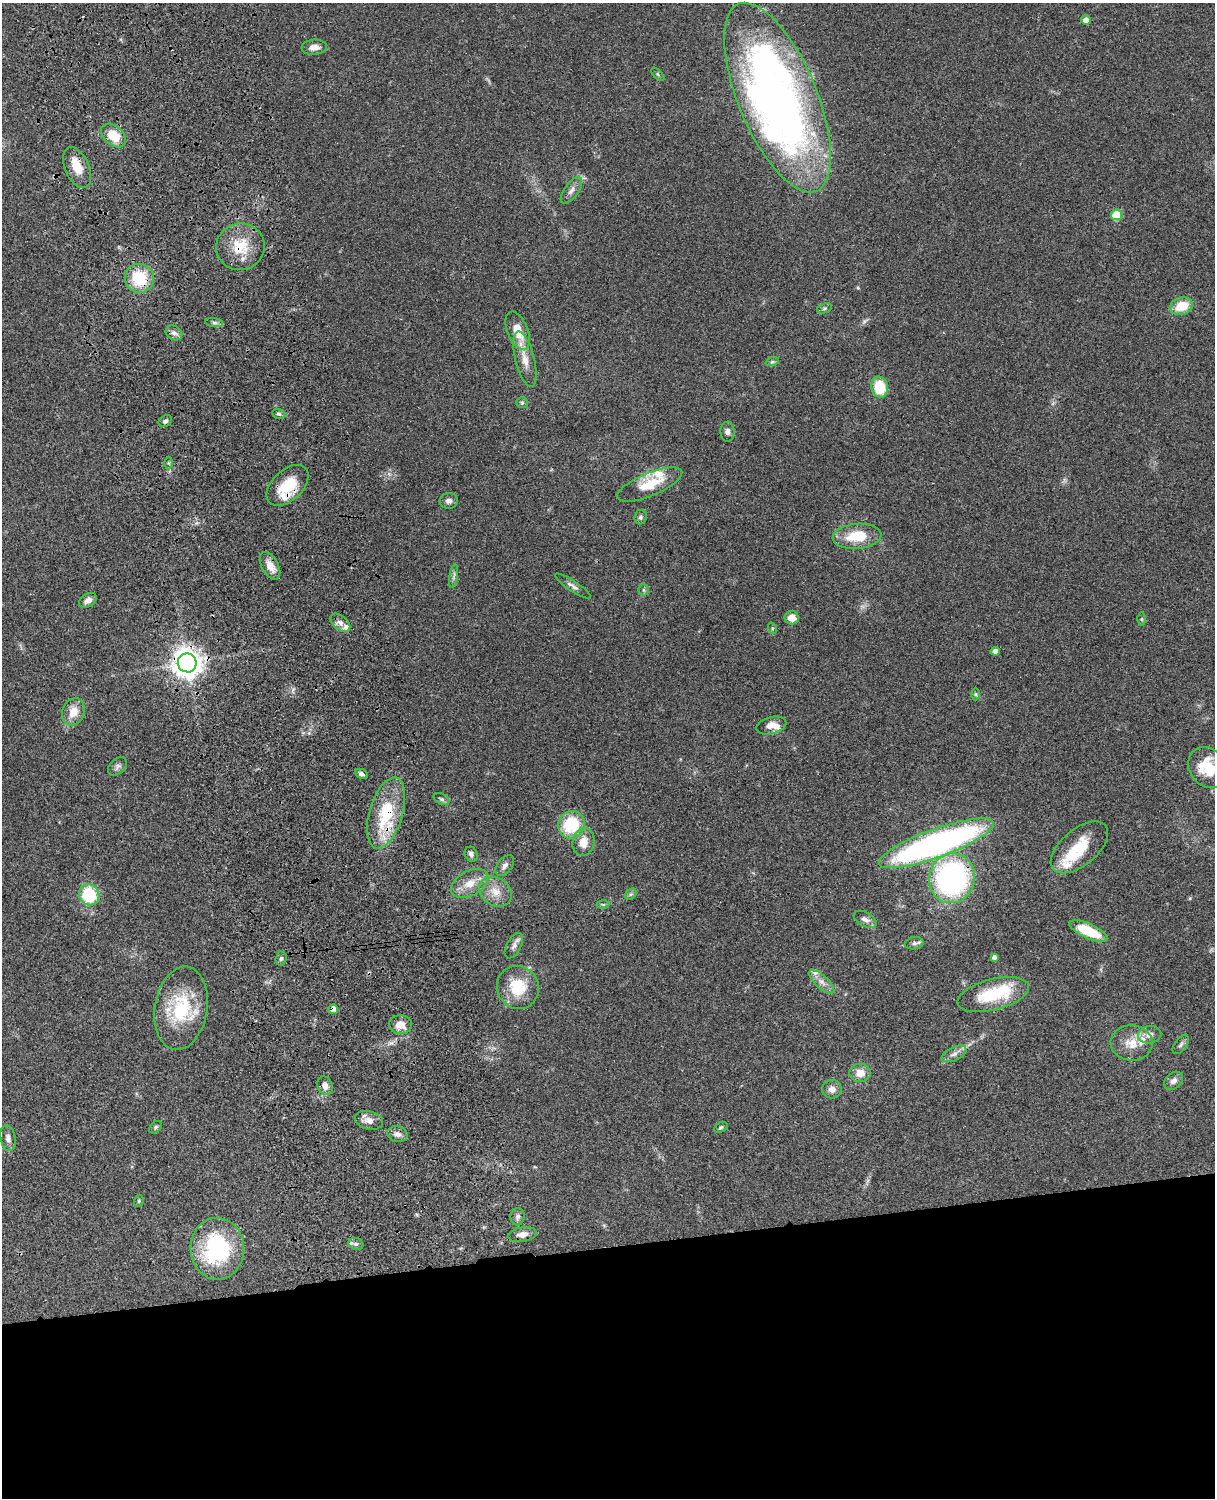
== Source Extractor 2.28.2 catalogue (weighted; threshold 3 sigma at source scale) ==
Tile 11 of 4 x 3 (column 3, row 3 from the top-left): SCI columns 2545-3757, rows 277-1772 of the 5087 x 4926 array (HDU 1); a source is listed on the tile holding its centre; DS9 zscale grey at full resolution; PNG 1217 x 1500 px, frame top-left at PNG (2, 3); each listed source drawn as its Kron ellipse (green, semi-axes under 4 px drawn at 4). Shown black and unused: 17% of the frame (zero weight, under 3 of 4 exposures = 6% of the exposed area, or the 3 px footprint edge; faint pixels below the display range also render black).
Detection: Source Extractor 2.28.2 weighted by HDU 2 'WHT'; one run over the whole footprint, this tile lists its part. Background 0.0806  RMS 0.0058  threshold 0.0262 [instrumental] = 3 sigma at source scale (4.5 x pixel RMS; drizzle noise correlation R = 1.50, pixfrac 1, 0.05/0.05 arcsec/px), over >= 5 px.
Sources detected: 101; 1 inside a brighter object's white glare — neither listed nor drawn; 11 inside a brighter listed object's ellipse — not listed separately; the other 89 listed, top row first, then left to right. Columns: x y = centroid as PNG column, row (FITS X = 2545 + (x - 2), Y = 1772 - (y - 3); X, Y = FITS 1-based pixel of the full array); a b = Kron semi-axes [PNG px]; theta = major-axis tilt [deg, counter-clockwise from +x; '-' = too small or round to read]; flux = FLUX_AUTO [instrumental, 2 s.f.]
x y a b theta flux
1086 20 5 5 - 3.5
314 47 12 7 5 3.9
658 74 8 3 -45 0.74
777 98 101 39 -67 390
113 135 14 9 -41 12
77 168 21 12 -66 9.9
571 190 15 7 54 3
1117 215 5 5 - 21
240 247 24 23 - 18
139 278 15 14 - 23
1182 306 12 8 18 12
824 308 8 5 19 1.1
214 323 9 4 -9 1.5
518 331 20 10 -68 12
174 333 9 7 -33 2.4
525 359 28 9 -76 8.4
772 362 7 4 18 1
880 387 10 8 -77 21
522 403 6 5 - 0.93
279 414 7 5 -15 1
165 421 7 5 30 1.5
727 432 10 7 -88 2.3
169 463 6 4 -89 0.88
650 484 35 11 23 16
288 485 25 15 44 19
449 501 9 7 6 2.5
640 517 7 6 - 1.3
857 536 24 12 5 17
270 566 15 8 -61 5.9
454 576 12 4 81 1.7
573 586 21 5 -34 2.6
644 590 5 5 - 0.96
88 600 9 6 32 3.3
792 618 7 6 - 6.8
1142 619 6 4 89 0.78
340 623 12 7 -39 3
772 628 6 3 -72 0.62
995 651 4 4 - 3.8
187 663 9 9 - 720
976 694 6 4 -89 0.89
73 712 14 11 68 8.3
771 725 15 8 15 4.9
117 766 11 7 43 2
1208 768 22 18 -52 20
361 774 6 4 -27 1.7
442 799 8 5 -27 1.5
386 813 37 16 73 33
571 825 14 13 - 28
583 842 14 10 78 6.9
936 843 61 14 20 210
1079 847 34 18 40 21
471 854 8 6 -62 2.1
505 866 12 7 51 2.7
952 878 25 23 73 130
470 884 20 12 29 9.1
495 892 17 13 -35 8.3
631 894 6 5 - 0.99
89 895 11 10 - 28
603 905 6 4 -1 0.78
865 919 12 7 -29 2.9
1088 931 20 7 -24 22
914 943 9 6 10 1.8
514 946 14 7 61 2.6
994 957 4 4 - 1.8
281 958 7 5 86 1.3
822 982 16 6 -42 3.9
518 987 22 20 -61 21
993 995 37 15 14 30
181 1008 42 26 81 36
333 1009 4 4 - 5.2
400 1025 11 9 -3 6.8
1150 1035 12 8 10 4.3
1132 1043 21 17 -3 11
1181 1045 11 6 53 1.6
954 1054 13 6 26 3.1
860 1073 10 9 - 6.2
1173 1081 11 7 41 2.8
325 1086 9 7 -69 3.6
832 1089 9 9 - 3.6
369 1120 14 9 -13 4.5
156 1127 7 5 43 1
721 1127 7 4 30 0.98
397 1134 10 8 -12 2.9
8 1138 13 7 -79 2.6
139 1201 6 4 72 0.76
517 1217 8 7 - 1.9
522 1235 14 7 9 4.3
356 1244 8 6 -15 1.8
217 1249 31 27 -88 59
Overlapping masked pixels (flux is a lower limit): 8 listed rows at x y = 77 168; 240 247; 139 278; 288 485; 187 663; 386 813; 952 878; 333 1009
Isophote crosses this tile's border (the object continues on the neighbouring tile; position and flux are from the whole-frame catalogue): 1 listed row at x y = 1208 768